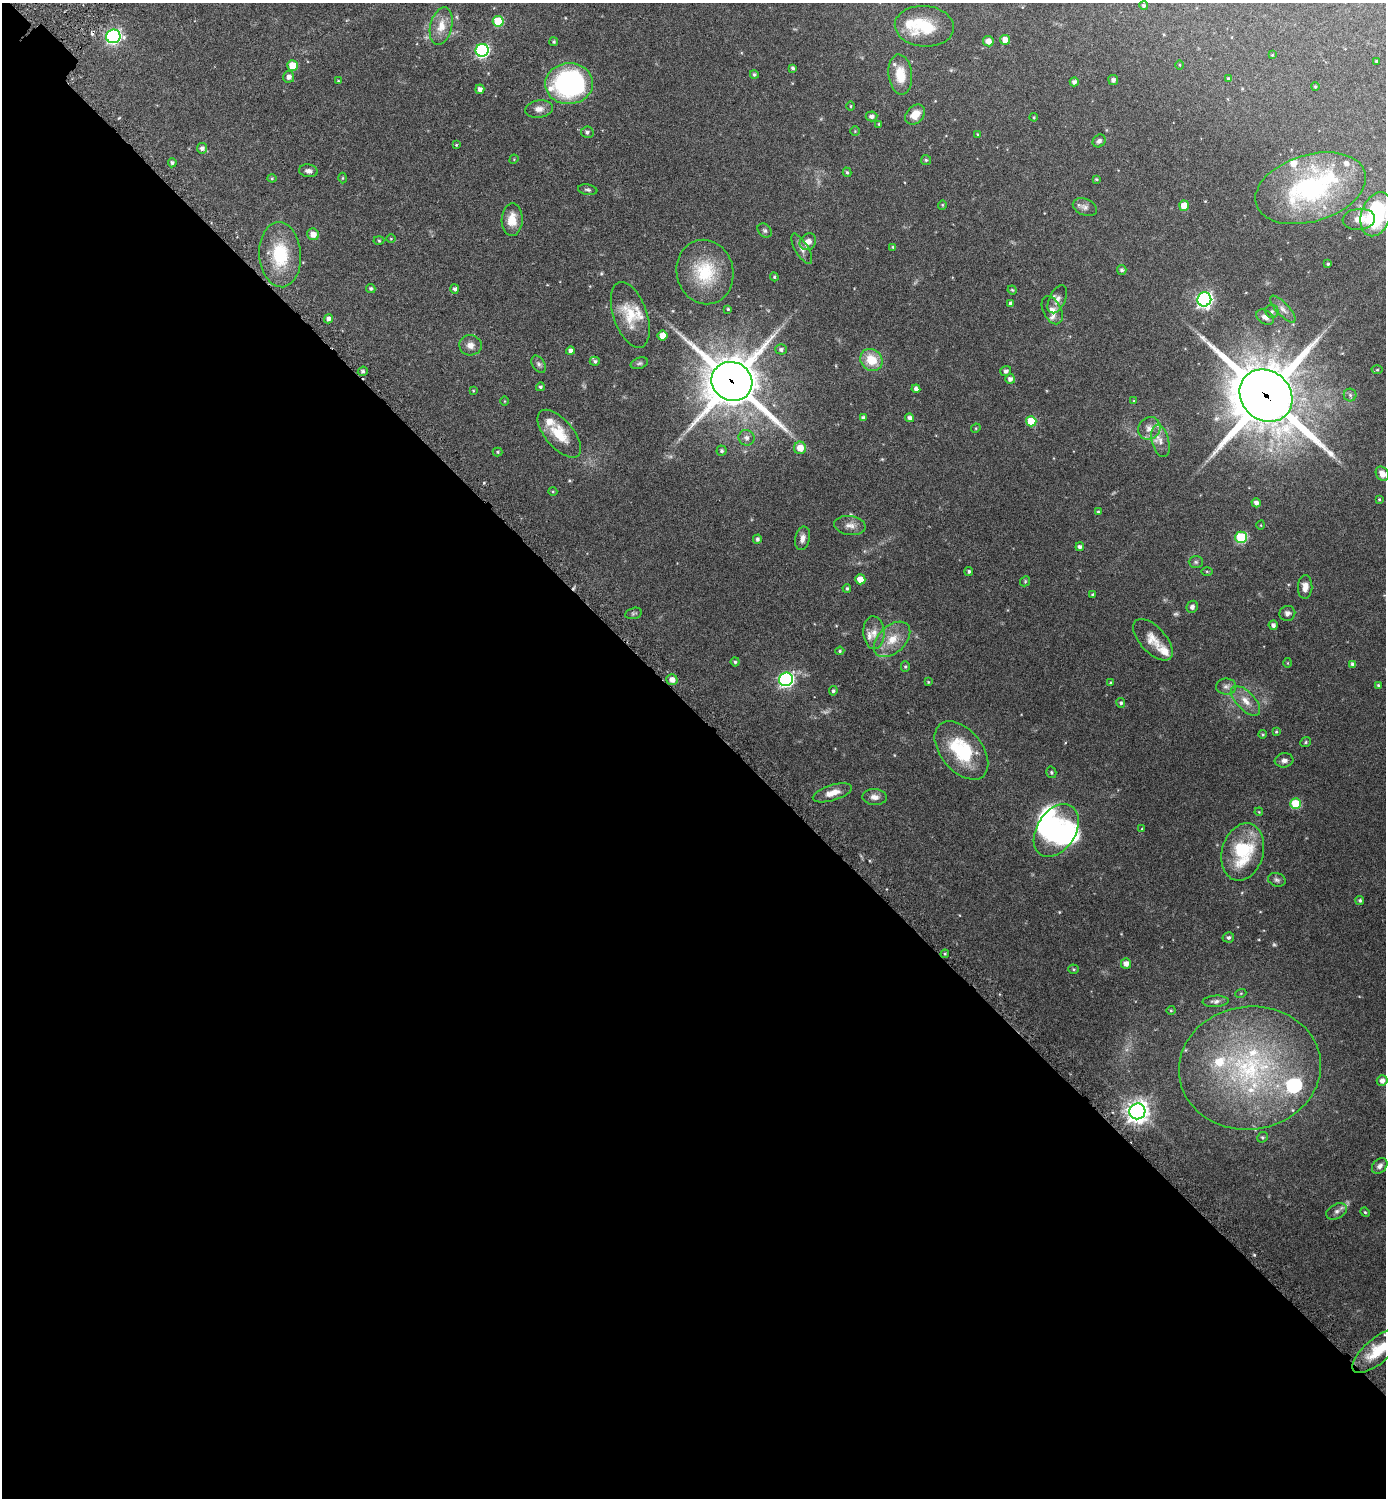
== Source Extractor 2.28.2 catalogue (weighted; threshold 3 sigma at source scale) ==
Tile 14 of 4 x 4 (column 2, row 4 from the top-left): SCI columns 1711-3094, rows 29-1524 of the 6046 x 6043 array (HDU 1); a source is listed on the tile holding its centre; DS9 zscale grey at full resolution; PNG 1388 x 1500 px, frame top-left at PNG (2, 3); each listed source drawn as its Kron ellipse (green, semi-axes under 4 px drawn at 4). Shown black and unused: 53% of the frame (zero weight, under 3 of 6 exposures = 1% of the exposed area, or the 3 px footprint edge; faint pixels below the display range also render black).
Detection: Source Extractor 2.28.2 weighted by HDU 2 'WHT'; one run over the whole footprint, this tile lists its part. Background 0.075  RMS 0.0036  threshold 0.0146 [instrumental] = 3 sigma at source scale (4.09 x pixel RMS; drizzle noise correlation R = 1.36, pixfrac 0.8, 0.05/0.05 arcsec/px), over >= 5 px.
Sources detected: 204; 5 too faint to see at this stretch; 2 inside a brighter object's white glare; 1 cosmic-ray / hot-pixel residue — neither listed nor drawn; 18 inside a brighter listed object's ellipse — not listed separately; the other 178 listed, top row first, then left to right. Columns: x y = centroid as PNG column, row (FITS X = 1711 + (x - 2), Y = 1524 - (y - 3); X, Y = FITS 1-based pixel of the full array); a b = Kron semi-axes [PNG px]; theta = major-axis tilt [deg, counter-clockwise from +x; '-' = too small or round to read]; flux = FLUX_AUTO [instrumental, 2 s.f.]
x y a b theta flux
1144 6 4 4 - 0.53
498 21 5 5 - 12
441 26 19 11 76 4
924 26 29 20 -4 12
113 36 7 6 - 68
1005 40 5 5 - 2.7
988 41 5 5 - 1.9
554 42 4 4 - 0.45
482 50 6 6 - 51
1272 55 4 3 - 0.23
1377 61 3 3 - 0.43
292 65 5 5 - 5.8
1180 65 5 3 - 0.25
793 68 4 3 - 0.59
754 74 4 4 - 0.54
900 75 20 11 -84 6.5
289 77 6 5 - 1.3
1228 79 3 3 - 0.35
1113 80 5 5 - 0.78
338 81 3 3 - 0.22
1074 82 4 4 - 0.83
569 84 24 20 5 60
1315 87 4 3 - 0.34
480 89 5 4 - 1.2
851 106 5 3 - 0.24
539 109 14 8 8 1.9
915 115 11 8 46 3.9
872 116 6 5 - 1
1034 117 4 3 - 0.27
879 124 3 3 - 0.34
855 131 5 4 - 0.32
587 132 6 5 - 0.79
977 134 4 3 - 0.22
1099 141 7 6 - 0.92
456 145 4 3 - 0.31
202 148 5 5 - 0.96
514 159 5 4 - 0.24
926 160 5 5 - 0.43
172 163 4 4 - 0.6
308 171 9 6 -8 1.1
847 172 5 4 - 0.44
272 178 4 4 - 0.34
343 178 5 3 - 0.3
1096 179 4 4 - 0.29
1311 188 57 33 17 45
588 190 10 5 -9 0.65
942 205 4 4 - 0.29
1184 206 5 5 - 3.9
1085 207 12 8 -24 1.4
1376 214 23 14 71 31
1359 219 16 10 6 2.9
512 220 16 10 88 4.3
765 231 8 6 -43 0.69
313 234 6 6 - 2.1
391 239 5 3 - 0.24
379 241 5 3 - 0.32
808 242 9 7 50 2
893 247 3 3 - 0.35
802 249 17 6 -59 1.6
280 255 32 21 -86 14
1328 264 4 3 - 0.4
1122 270 5 5 - 0.68
705 272 32 28 -76 14
774 277 4 4 - 0.32
371 288 4 4 - 0.57
455 289 4 4 - 0.7
1012 290 4 3 - 0.3
1057 299 15 8 64 1.6
1204 299 7 7 - 83
1010 303 4 3 - 0.7
728 309 3 3 - 0.33
1283 309 17 6 -48 1.7
1052 310 15 9 -63 2.2
1272 311 6 6 - 0.67
630 315 34 17 -70 7.9
1265 317 9 6 -33 1.5
328 319 4 4 - 1
662 336 5 5 - 3.6
470 345 11 10 - 2
781 349 5 5 - 0.78
570 351 4 4 - 1.1
871 360 12 10 -42 6.4
595 361 5 4 - 0.53
639 363 9 5 17 0.59
539 364 9 6 -59 0.88
1377 370 5 3 - 0.3
363 371 5 4 - 0.59
1006 371 5 5 - 0.73
1010 379 5 5 - 1.1
732 381 21 19 -29 1300
540 387 4 4 - 0.5
916 389 4 4 - 1
473 391 4 4 - 0.25
1350 395 6 6 - 0.74
1266 396 28 24 -43 1900
505 401 5 3 - 0.23
1134 401 4 3 - 0.26
863 418 4 4 - 0.86
910 418 4 4 - 1
1031 421 5 5 - 8.9
976 428 5 4 - 0.29
1149 428 12 10 49 2.3
559 434 29 14 -50 7.6
746 438 8 7 - 1.2
1160 441 16 8 -75 2.4
800 448 6 6 - 3.4
721 451 5 5 - 0.62
497 452 5 4 - 0.34
1382 474 8 6 -59 1.9
553 492 4 3 - 0.26
1379 499 4 4 - 0.28
1256 503 4 4 - 1.2
1098 512 4 4 - 0.3
850 525 15 9 -8 2.1
1261 525 5 3 - 0.21
1241 537 6 6 - 23
802 538 12 7 78 1.5
757 539 5 4 - 0.74
1080 547 4 4 - 0.82
1196 562 7 6 - 0.62
969 571 4 4 - 0.54
1207 571 6 4 -1 0.33
860 579 5 5 - 3.3
1025 581 5 4 - 0.34
1305 587 12 7 87 2.2
847 588 4 4 - 0.52
1092 595 3 3 - 0.41
1192 607 6 5 - 0.83
633 613 9 5 13 0.55
1287 613 8 7 - 1.2
1273 625 5 4 - 1
874 633 16 10 -86 2.8
892 639 21 13 43 5.6
1153 640 25 12 -47 4.1
840 651 4 4 - 0.39
735 662 4 4 - 0.54
1287 663 5 3 - 0.23
1353 664 4 4 - 1.1
905 667 5 4 - 0.4
786 679 7 6 - 70
672 680 5 5 - 1.7
928 682 3 3 - 0.25
1111 683 3 3 - 0.53
1378 685 4 4 - 0.36
1226 686 10 8 0 1.3
833 691 5 4 - 0.55
1246 701 19 9 -46 3.1
1121 703 5 4 - 0.56
1276 732 3 3 - 0.29
1263 734 4 4 - 0.29
1306 742 5 4 - 0.38
961 750 34 20 -50 18
1284 760 9 7 6 1.2
1051 772 6 5 - 0.47
832 793 20 8 17 3.5
875 797 12 8 -3 1.8
1296 804 5 5 - 12
1259 812 4 3 - 0.23
1142 829 4 3 - 0.2
1056 830 29 19 58 27
1243 852 29 20 74 18
1277 880 9 6 -18 0.78
1360 900 4 4 - 0.48
1228 937 6 5 - 0.64
945 954 4 4 - 0.36
1126 963 5 5 - 1.8
1073 969 5 4 - 0.4
1241 993 5 3 - 0.27
1215 1001 13 5 3 1
1171 1010 4 4 - 0.32
1250 1068 71 61 8 67
1382 1081 5 5 - 1.3
1137 1111 8 8 - 240
1262 1137 6 5 - 0.39
1380 1166 9 6 47 1.2
1337 1211 11 7 28 1.3
1365 1212 5 4 - 0.39
1378 1351 31 12 40 8
Overlapping masked pixels (flux is a lower limit): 2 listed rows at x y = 732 381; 1266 396
Isophote crosses this tile's border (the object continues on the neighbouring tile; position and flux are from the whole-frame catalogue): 1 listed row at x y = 1376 214